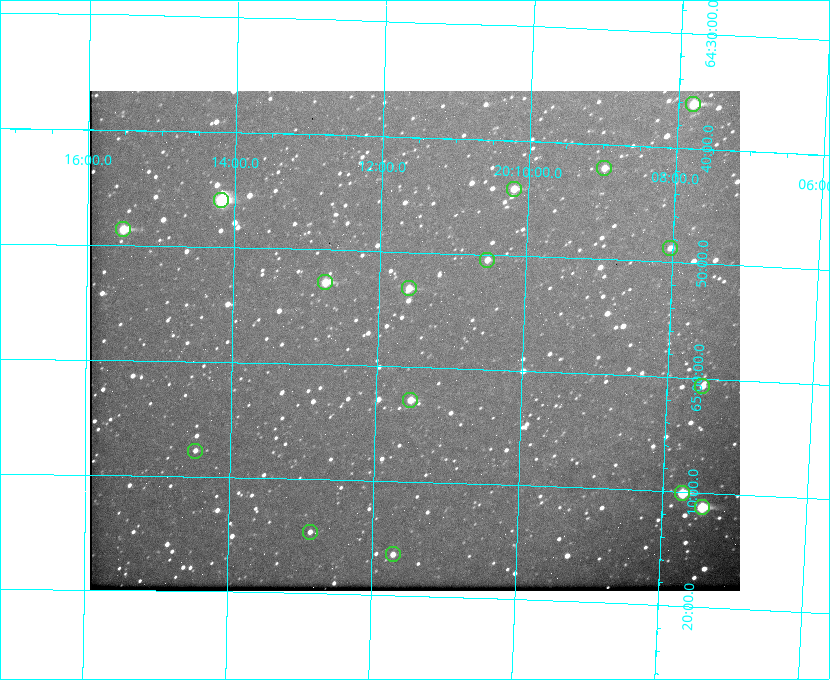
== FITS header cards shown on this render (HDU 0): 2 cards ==
NAXIS1  =                  650
NAXIS2  =                  500

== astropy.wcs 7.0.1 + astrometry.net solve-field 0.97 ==
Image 650 x 500 px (HDU 0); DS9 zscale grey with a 90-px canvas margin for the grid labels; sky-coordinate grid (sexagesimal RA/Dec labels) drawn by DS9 from the SOLVED WCS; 16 Tycho-2 reference stars matched to detected sources circled (green)
Header WCS: none
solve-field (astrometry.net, Tycho-2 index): SOLVED blind (the file carries no WCS)
Solved WCS: RA---TAN-SIP/DEC--TAN-SIP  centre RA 20:11:29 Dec +64:58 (302.87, +64.96 deg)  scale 5.23 arcsec/px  FOV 56.7' x 43.6'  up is +178 deg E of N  parity flipped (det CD > 0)
(file carries no celestial WCS; the grid is the blind solution)
Tycho-2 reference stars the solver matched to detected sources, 16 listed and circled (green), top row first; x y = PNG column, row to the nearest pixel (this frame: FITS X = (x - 90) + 1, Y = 500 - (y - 91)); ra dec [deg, ICRS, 3 dp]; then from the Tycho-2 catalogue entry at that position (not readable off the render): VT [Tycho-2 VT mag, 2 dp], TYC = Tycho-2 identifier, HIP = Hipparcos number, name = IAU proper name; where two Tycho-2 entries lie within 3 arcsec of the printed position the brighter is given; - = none
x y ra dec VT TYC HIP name
693 104 301.950 +64.602 8.32 4240-799-1 - -
604 168 302.245 +64.701 10.15 4240-635-1 - -
514 189 302.549 +64.736 9.65 4240-950-1 - -
221 200 303.544 +64.765 7.36 4240-620-1 99731 -
123 229 303.878 +64.810 8.93 4240-794-1 - -
670 248 302.008 +64.813 10.38 4240-809-1 - -
487 260 302.633 +64.841 10.69 4240-985-1 - -
325 282 303.184 +64.880 9.02 4240-488-1 - -
409 288 302.897 +64.886 9.40 4240-717-1 - -
702 386 301.878 +65.011 10.80 4240-59-1 - -
410 400 302.882 +65.048 10.25 4240-98-1 - -
195 451 303.620 +65.129 11.18 4240-34-1 - -
682 493 301.932 +65.168 8.01 4240-866-1 99147 -
702 507 301.862 +65.188 7.70 4240-604-1 99125 -
310 532 303.217 +65.244 11.17 4240-236-1 - -
393 554 302.928 +65.273 10.74 4240-760-1 - -